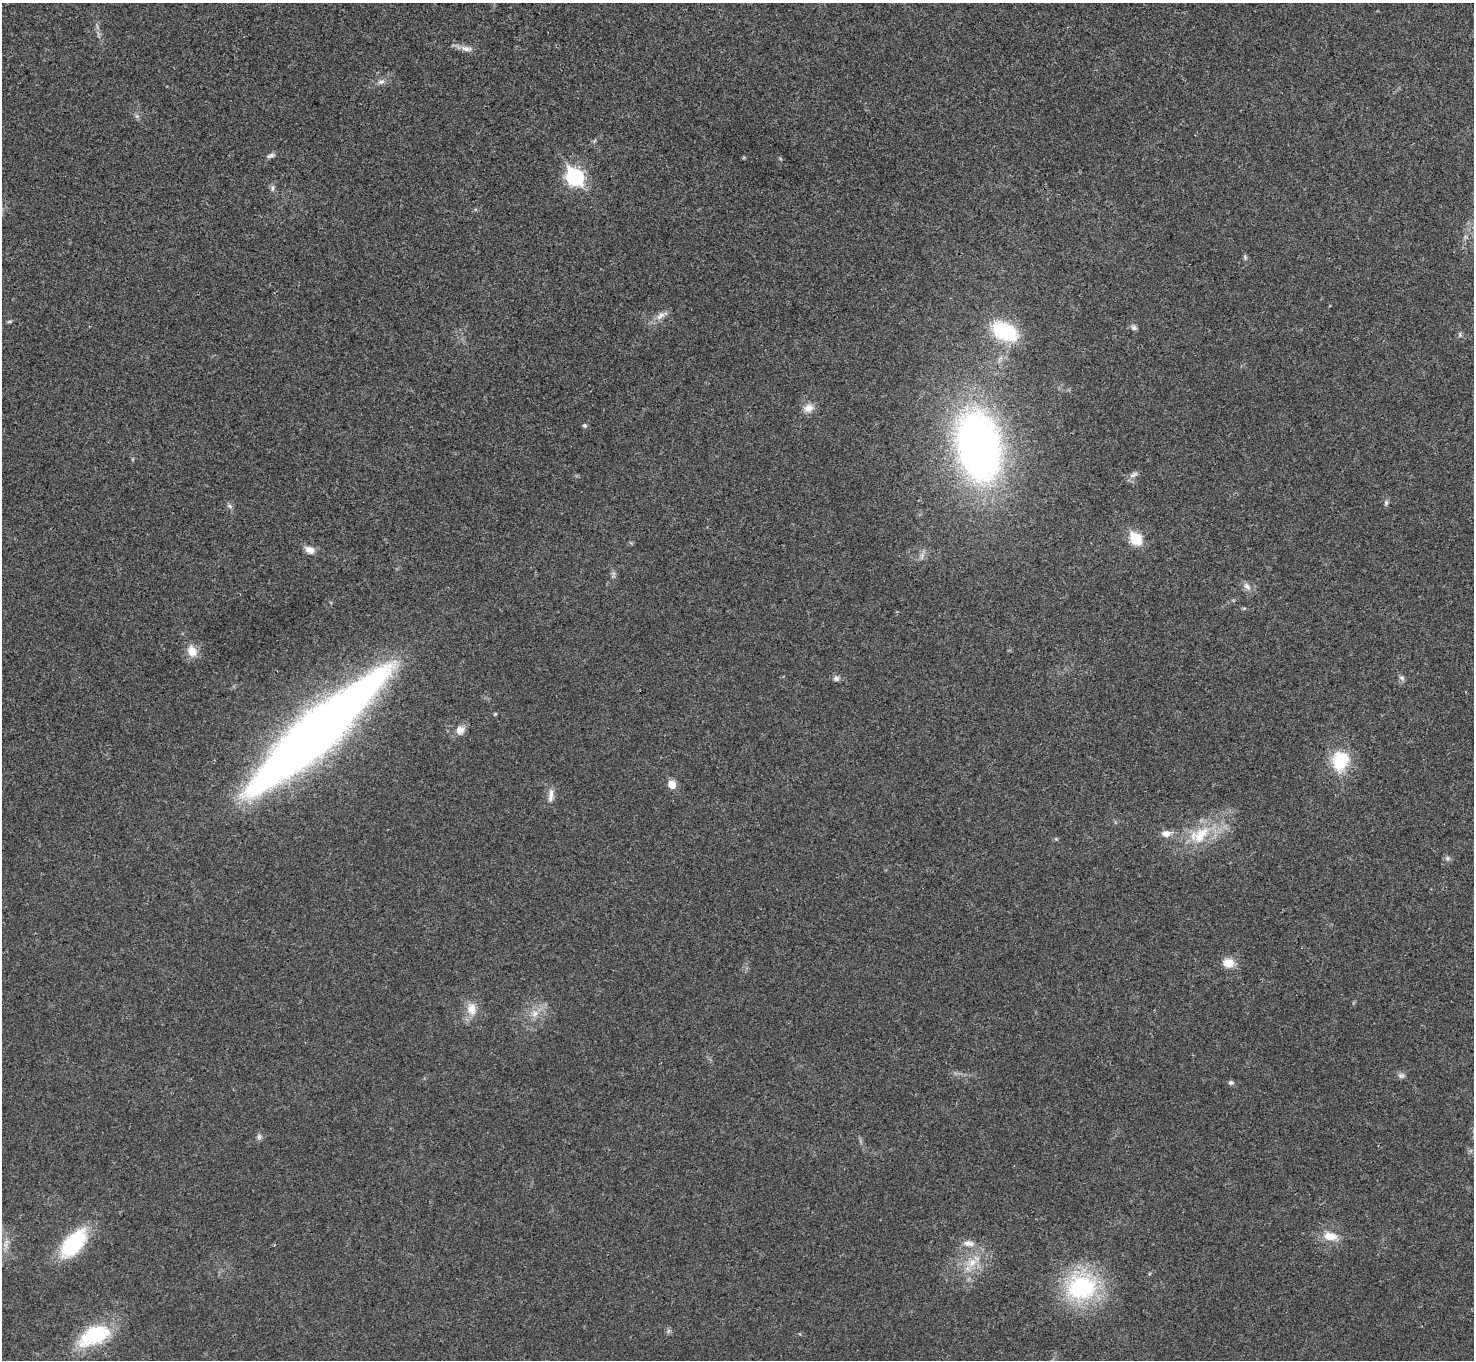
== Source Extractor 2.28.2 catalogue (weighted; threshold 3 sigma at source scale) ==
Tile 10 of 4 x 4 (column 2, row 3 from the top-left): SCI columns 1475-2946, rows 1517-2874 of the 5894 x 5887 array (HDU 1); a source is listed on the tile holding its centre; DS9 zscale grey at full resolution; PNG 1476 x 1362 px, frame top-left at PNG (2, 3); no overlay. Shown black and unused: <1% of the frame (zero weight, under 3 of 4 exposures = <1% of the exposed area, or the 3 px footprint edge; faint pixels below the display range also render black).
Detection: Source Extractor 2.28.2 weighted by HDU 2 'WHT'; one run over the whole footprint, this tile lists its part. Background 0.0218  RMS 0.0043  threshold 0.0196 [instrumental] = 3 sigma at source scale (4.5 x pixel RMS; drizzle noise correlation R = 1.50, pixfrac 1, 0.05/0.05 arcsec/px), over >= 5 px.
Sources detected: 42; all 42 listed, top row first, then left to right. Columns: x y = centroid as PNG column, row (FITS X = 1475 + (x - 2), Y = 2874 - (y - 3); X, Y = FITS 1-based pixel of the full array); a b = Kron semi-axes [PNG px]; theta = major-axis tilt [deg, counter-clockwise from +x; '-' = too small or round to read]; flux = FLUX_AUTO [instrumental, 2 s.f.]
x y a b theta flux
466 49 17 7 -9 2.8
381 82 10 6 9 1.6
270 156 12 5 23 1.2
575 177 10 8 -50 80
272 188 8 4 82 0.95
1245 257 7 4 -72 0.67
660 316 15 7 38 2.9
1134 328 8 7 - 1.1
1004 331 28 16 -28 30
1460 335 7 3 -90 0.64
809 408 13 11 21 3.4
585 425 5 5 - 0.76
978 446 52 32 -80 270
1134 475 13 6 29 1.6
1386 503 7 5 90 0.9
230 506 6 5 - 0.87
1136 539 7 6 - 27
310 550 12 8 -32 3.1
1247 586 11 8 -46 2.2
192 651 14 11 -73 5.4
1402 678 8 6 -16 1.1
836 679 8 7 - 1.4
460 730 13 11 33 3.2
315 733 149 30 42 490
1341 760 20 17 69 19
672 785 7 6 - 6.3
551 795 18 6 83 2.6
1166 834 12 8 2 3.2
1200 835 34 19 33 18
1448 858 7 4 90 0.76
1228 963 12 10 -5 6.1
472 1009 17 12 -78 5.3
535 1013 10 8 58 2.6
1401 1075 9 7 10 1.3
1231 1083 7 6 - 1
259 1137 8 6 71 1.1
1330 1236 17 10 -6 6
73 1243 41 20 49 27
968 1243 14 7 -9 2.8
972 1262 13 8 55 4.2
1082 1287 32 25 8 50
94 1335 40 21 25 28
Overlapping masked pixels (flux is a lower limit): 1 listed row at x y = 315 733